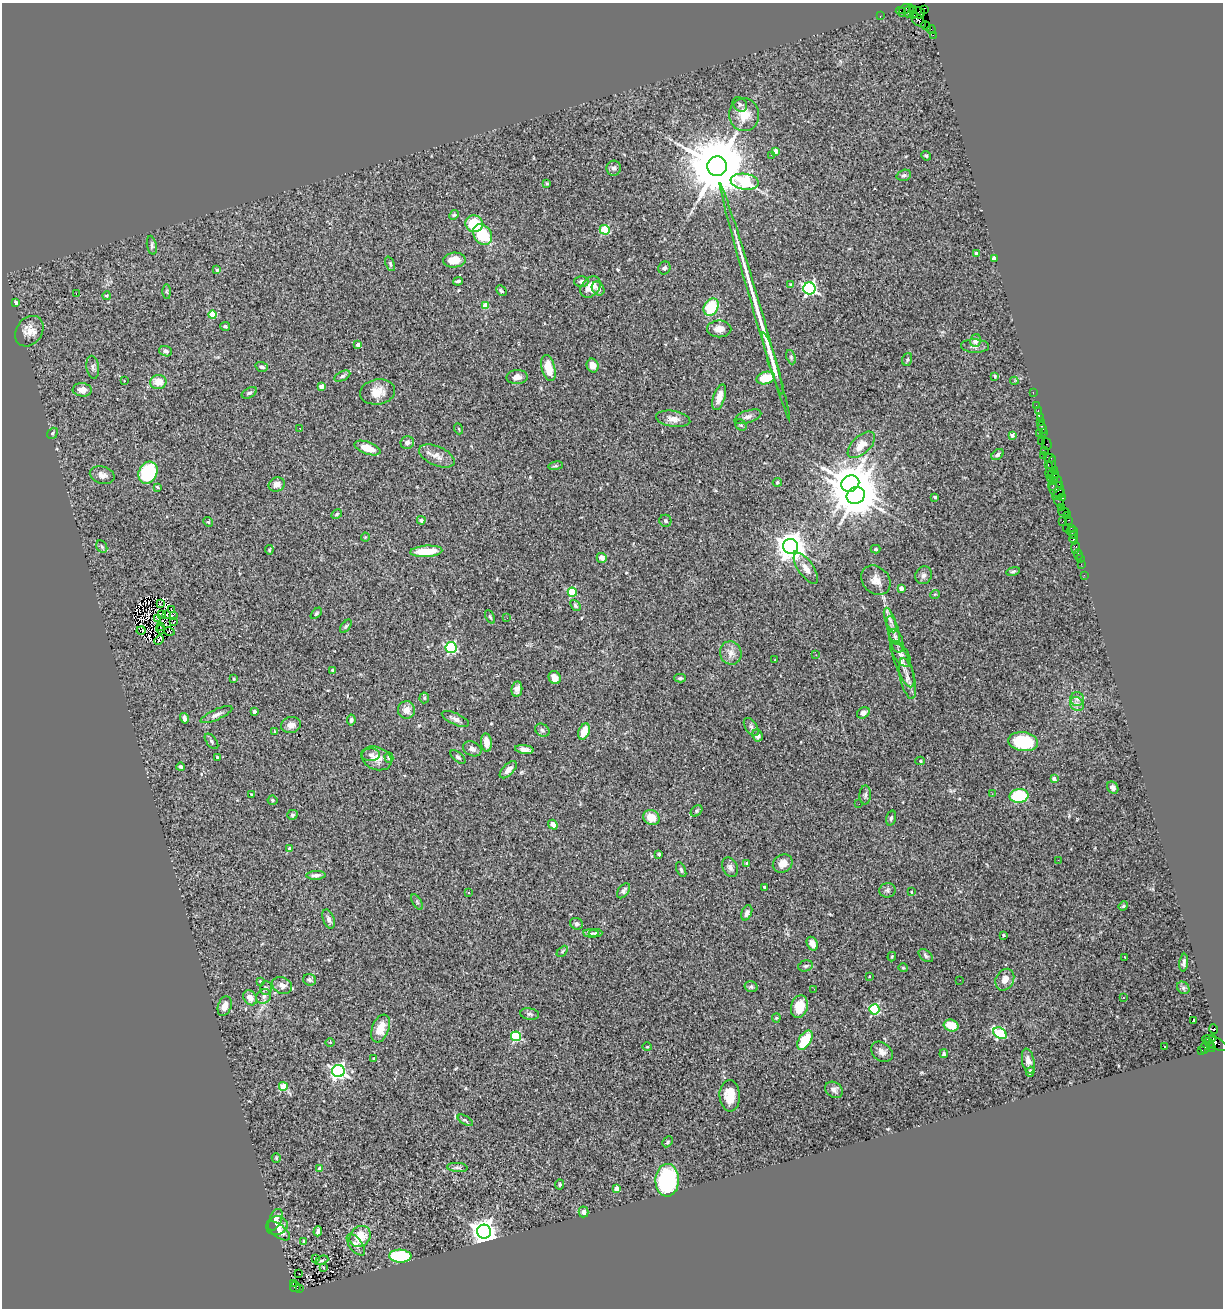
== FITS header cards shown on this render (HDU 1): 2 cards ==
NAXIS1  =                 1221
NAXIS2  =                 1306

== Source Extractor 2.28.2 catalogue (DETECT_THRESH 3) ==
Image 1221 x 1306 px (HDU 1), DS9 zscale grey, 1 PNG px = 1 image px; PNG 1225 x 1310 px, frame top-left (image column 1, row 1306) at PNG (2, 3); each listed source drawn as its Kron ellipse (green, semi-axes under 4 px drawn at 4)
Background 3.09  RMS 0.091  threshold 0.273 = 3 sigma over >= 5 px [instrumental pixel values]
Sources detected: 328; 4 with non-positive FLUX_AUTO (blend fragments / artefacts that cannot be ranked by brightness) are neither listed nor drawn; the other 324 listed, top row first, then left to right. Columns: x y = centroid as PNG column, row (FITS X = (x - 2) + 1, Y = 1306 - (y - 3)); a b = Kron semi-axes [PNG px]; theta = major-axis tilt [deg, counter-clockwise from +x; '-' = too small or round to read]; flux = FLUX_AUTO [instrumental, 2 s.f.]
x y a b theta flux
905 9 6 4 37 350
913 9 4 3 - 230
924 9 4 3 - 190
909 11 7 3 69 630
901 12 5 2 - 360
919 13 6 5 - 730
913 15 4 2 - 400
880 16 2 2 - 49
918 20 9 5 -46 1400
926 26 5 3 - 300
931 30 4 2 - 170
933 35 2 2 - 48
740 104 8 6 -43 15
744 115 16 15 - 100
775 151 4 4 - 52
771 155 3 2 - 7.2
926 156 5 4 - 7.7
717 166 10 9 - 56000
614 168 7 7 - 19
904 175 7 5 19 12
745 182 14 8 -8 570
547 184 3 3 - 7.5
454 215 5 4 - 7.4
474 224 9 8 - 230
605 230 5 4 - 200
483 235 11 8 -56 230
152 245 10 5 -80 14
976 253 4 4 - 18
994 258 4 4 - 22
454 260 11 7 4 96
390 264 8 4 -66 9.6
664 268 6 6 - 15
217 270 4 4 - 8.4
458 281 5 3 - 14
581 281 7 5 1 21
791 284 3 3 - 7.6
591 287 12 8 49 100
809 288 6 6 - 1200
598 289 7 6 - 19
501 291 6 3 -46 9.3
167 292 7 4 -90 8.2
76 294 3 2 - 37
106 296 4 3 - 8.8
755 302 124 3 -74 350
16 303 4 3 - 29
486 305 4 4 - 110
711 307 9 7 61 240
213 315 4 4 - 200
225 326 5 4 - 12
719 329 12 8 -1 43
29 331 16 13 54 70
976 341 6 5 - 31
358 345 4 3 - 26
975 346 14 6 -2 26
166 351 6 5 - 16
791 357 7 4 -67 9.6
907 359 6 5 - 11
773 363 32 3 -73 99
593 365 7 5 -69 48
93 367 11 6 -82 18
262 367 6 4 -18 14
548 368 13 6 -76 110
342 376 8 4 25 13
995 376 4 4 - 6.1
517 377 10 7 3 36
766 378 9 6 15 130
124 381 3 2 - 12
1014 381 4 3 - 11
158 382 8 7 - 72
321 387 4 4 - 40
82 390 9 6 -4 44
377 392 18 12 8 80
1033 392 3 2 - 110
249 393 8 5 28 14
719 397 13 6 72 54
1036 405 2 2 - 99
1038 411 3 2 - 120
748 417 14 6 18 25
1040 417 2 2 - 150
673 419 17 8 -9 43
1040 421 4 2 - 230
741 425 6 5 - 8.8
300 428 3 2 - 3.4
1042 428 6 3 -71 330
459 429 5 3 - 5.7
52 433 6 5 - 9.9
1044 433 4 3 - 180
1039 434 3 3 - 190
1012 435 4 3 - 19
1041 441 3 3 - 310
407 443 6 6 - 24
1047 444 6 5 - 270
861 445 17 8 43 81
367 448 14 6 -19 100
1044 451 2 2 - 280
998 455 7 4 37 18
1043 455 2 2 - 61
437 456 19 9 -24 53
1050 458 5 3 - 240
1048 464 4 3 - 250
556 466 7 4 8 9.7
1051 467 12 3 76 1100
1055 470 3 3 - 210
148 473 11 9 63 420
1053 474 6 3 -9 590
102 475 12 8 -15 39
1050 478 2 2 - 130
1053 480 3 2 - 210
1058 481 7 3 -66 680
777 482 5 4 - 8.4
277 484 8 7 - 43
850 484 9 8 - 18000
1053 486 5 3 - 870
157 487 3 2 - 6.2
1057 489 8 7 - 690
1059 494 7 4 39 730
856 495 9 8 - 19000
935 497 3 3 - 13
1062 498 4 3 - 350
1059 502 5 2 - 160
1062 507 2 2 - 170
1064 512 5 2 - 200
337 514 6 4 30 8.1
1067 515 4 3 - 180
421 520 4 4 - 19
1069 520 3 2 - 160
665 521 6 6 - 14
208 522 5 4 - 8.4
1062 522 3 2 - 490
1067 528 2 2 - 29
1071 528 2 2 - 240
1072 531 5 3 - 180
1073 535 3 2 - 210
365 537 4 4 - 6.1
1074 540 5 3 - 440
790 546 7 7 - 8600
102 547 6 5 - 11
1075 547 6 4 90 190
875 549 5 4 - 11
269 550 4 4 - 6
426 551 16 5 4 150
1078 555 5 3 - 260
602 558 5 5 - 33
1080 558 3 2 - 110
1081 564 2 2 - 88
806 568 18 7 -55 48
1013 571 7 4 13 9.8
924 575 9 8 - 22
1084 575 2 2 - 39
876 580 16 13 -45 66
901 588 4 4 - 39
572 592 4 4 - 320
935 594 5 3 - 4.8
160 603 3 2 - 5
575 606 6 4 -53 9.3
172 609 3 2 - 7.9
316 613 7 4 46 8.6
161 615 3 2 - 6.2
166 615 2 2 - 4.9
173 616 3 2 - 10
490 617 7 3 -64 7.8
507 618 2 2 - 8.2
157 619 4 2 - 1.1
890 620 13 5 -70 28
174 622 3 2 - 6.5
161 626 3 2 - 2.5
346 626 8 4 54 9.2
161 629 5 2 - 0.23
141 630 4 2 - 3.4
893 630 15 5 -75 29
169 632 5 2 - 3
159 640 5 2 - 5.2
896 641 12 6 -72 26
451 648 5 5 - 690
731 653 12 10 -68 51
901 654 15 7 -56 31
816 655 2 2 - 3.1
775 660 3 2 - 7.2
903 664 24 7 -68 53
333 670 4 3 - 9.3
555 678 7 5 -59 37
680 678 6 4 1 11
907 678 21 7 -76 49
234 679 3 3 - 5.8
517 689 8 5 83 28
424 698 5 5 - 7.7
1077 699 7 7 - 22
1077 704 7 6 - 25
406 710 9 8 - 50
254 711 3 3 - 22
863 713 7 5 33 25
216 715 17 5 24 28
184 718 5 4 - 23
455 719 15 5 -24 27
351 720 5 4 - 12
291 725 10 8 12 36
751 727 10 5 -55 18
542 730 8 6 -29 15
275 731 4 3 - 5.5
584 731 8 5 68 110
758 735 6 5 - 26
212 741 9 5 -50 14
486 742 9 5 -83 53
1023 742 15 9 -7 360
472 749 10 7 -24 23
524 749 9 4 -8 26
371 755 9 6 2 19
217 757 3 2 - 4.6
458 757 9 4 -40 11
376 758 16 11 -23 59
389 758 5 4 - 8.2
920 761 5 4 - 8.4
181 767 4 3 - 10
508 770 11 5 44 45
1054 779 4 3 - 28
1113 788 6 5 - 20
251 794 3 2 - 5.3
992 794 3 2 - 11
865 795 9 5 88 15
1019 796 9 7 8 330
272 800 5 5 - 13
859 804 2 2 - 9.5
697 811 6 4 41 11
292 815 5 4 - 13
651 817 8 7 - 93
891 818 7 4 74 13
553 825 5 4 - 58
289 849 4 4 - 14
659 854 3 3 - 8.3
1058 860 3 2 - 6.1
747 863 3 3 - 17
783 864 10 8 33 51
730 867 10 7 -63 24
681 870 8 4 -65 13
316 875 9 4 2 20
764 887 3 3 - 10
887 890 8 7 - 16
623 891 8 5 53 17
469 892 3 2 - 12
911 892 3 2 - 5.9
417 902 8 3 -58 9.5
1123 906 5 4 - 7.1
747 913 8 5 68 25
329 919 10 5 -70 21
576 924 6 5 - 15
595 933 7 4 1 10
591 934 8 4 -7 14
1004 935 3 3 - 5.4
812 944 7 5 -63 38
562 951 6 4 46 9
926 956 8 5 -38 14
892 957 5 4 - 7.2
1125 958 3 2 - 7.8
1184 963 9 4 84 17
805 966 7 5 15 12
903 968 4 4 - 6
869 976 2 2 - 4.5
309 980 6 6 - 18
960 980 2 2 - 5.1
1005 980 11 9 62 56
260 981 4 3 - 5.5
282 985 10 8 -26 32
751 987 6 5 - 11
266 988 7 6 - 13
1183 988 7 5 -45 14
814 989 3 2 - 14
264 996 8 7 - 23
250 998 8 6 -58 39
1123 998 3 2 - 8.6
225 1006 10 6 71 49
799 1007 11 8 76 110
874 1009 5 5 - 530
530 1014 9 5 -8 16
776 1018 4 4 - 6.4
1194 1020 3 3 - 8
951 1026 7 6 - 87
380 1028 14 8 69 85
1214 1029 5 3 - 2200
1000 1033 7 5 -34 490
516 1036 5 4 - 370
1213 1039 3 3 - 1100
805 1040 11 6 58 230
330 1043 5 3 - 4.9
1209 1043 5 3 - 530
1215 1043 13 6 -24 1000
647 1047 5 3 - 5.8
1164 1047 3 2 - 5.6
1205 1048 6 4 74 720
1211 1048 4 4 - 230
1202 1051 3 3 - 190
882 1052 12 9 -39 34
944 1054 4 4 - 13
374 1058 3 3 - 11
1028 1061 12 6 -79 39
338 1071 6 6 - 1600
1030 1072 5 4 - 13
283 1086 4 4 - 130
834 1090 9 7 -33 24
730 1096 16 10 -87 100
465 1120 8 3 -31 8.9
668 1142 6 4 43 9.4
276 1158 5 4 - 7.1
457 1167 10 4 -4 13
320 1169 4 3 - 43
667 1180 16 12 88 460
560 1185 5 4 - 10
616 1189 4 4 - 46
583 1212 5 5 - 23
275 1220 11 6 67 36
277 1226 11 9 15 44
278 1231 13 6 -37 42
318 1231 5 3 - 14
484 1232 7 7 - 6100
360 1236 11 9 44 120
304 1241 4 3 - 17
356 1245 12 6 -53 30
400 1256 11 6 -3 420
315 1258 3 2 - 3.7
322 1260 7 3 22 7.8
323 1267 3 2 - 3.9
299 1274 2 2 - 8.5
293 1284 3 2 - 180
295 1287 5 5 - 580
300 1288 3 2 - 500
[4 non-positive-flux detections neither listed nor drawn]